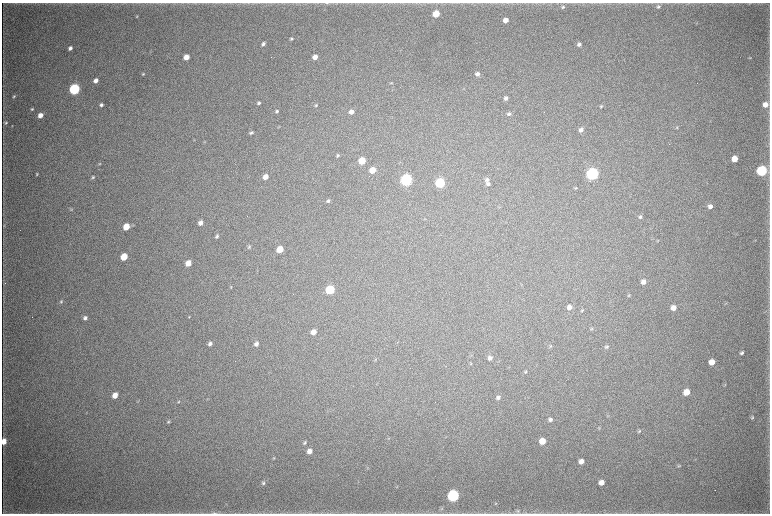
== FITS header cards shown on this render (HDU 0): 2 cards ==
NAXIS1  =                 1536 / length of data axis 1
NAXIS2  =                 1023 / length of data axis 2

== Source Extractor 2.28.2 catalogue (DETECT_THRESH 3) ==
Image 1536 x 1023 px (HDU 0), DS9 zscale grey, zoomed out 1/2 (1 PNG px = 2 x 2 image px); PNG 772 x 516 px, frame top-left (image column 1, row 1022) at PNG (2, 3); no overlay
Background 3770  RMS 35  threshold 104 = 3 sigma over >= 5 px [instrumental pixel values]
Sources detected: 121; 4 cannot appear on this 1/2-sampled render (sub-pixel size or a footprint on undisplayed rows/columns) and are not listed; the other 117 listed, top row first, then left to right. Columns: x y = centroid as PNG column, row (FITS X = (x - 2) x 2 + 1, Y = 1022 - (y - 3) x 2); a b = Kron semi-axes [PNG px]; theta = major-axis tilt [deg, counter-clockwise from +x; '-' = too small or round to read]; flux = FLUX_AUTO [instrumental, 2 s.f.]
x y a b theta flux
327 3 5 3 - 6.7e+03
750 3 5 2 - 5.1e+03
563 7 6 5 - 1.5e+04
658 7 5 4 - 1.4e+04
436 14 5 4 - 1.7e+05
137 16 3 2 - 4.6e+03
505 20 4 4 - 6.6e+04
291 39 4 3 - 1.0e+04
263 44 4 4 - 2.1e+04
579 44 4 4 - 1.9e+04
70 48 4 3 - 2.4e+04
186 57 4 4 - 8.3e+04
315 57 4 4 - 6.1e+04
750 58 4 3 - 5.9e+03
143 74 5 3 - 8.4e+03
477 74 5 4 - 2.8e+04
96 80 4 4 - 4.3e+04
391 83 4 4 - 7.7e+03
74 89 5 5 - 1.2e+06
14 96 5 3 - 8.8e+03
506 98 5 4 - 2.2e+04
259 103 5 4 - 1.3e+04
765 104 5 5 - 5.6e+04
101 105 4 3 - 1.7e+04
316 105 5 3 - 8.7e+03
601 106 4 3 - 7.7e+03
32 109 4 3 - 8.4e+03
277 111 5 4 - 1.3e+04
351 112 5 4 - 3.8e+04
509 114 5 4 - 1.4e+04
40 115 4 4 - 5.8e+04
6 123 6 5 - 1.4e+04
12 126 4 3 - 4.4e+03
279 127 4 2 - 4.0e+03
677 128 5 4 - 8.8e+03
581 130 5 4 - 2.6e+04
251 133 5 3 - 1.3e+04
194 140 3 2 - 3.6e+03
205 142 4 2 - 4.6e+03
338 155 5 4 - 9.8e+03
735 159 5 4 - 1.0e+05
362 161 5 4 - 1.7e+05
100 164 4 3 - 7.2e+03
372 170 5 4 - 1.1e+05
761 171 5 5 - 1.0e+06
37 174 4 3 - 7.4e+03
592 174 5 5 - 2.0e+06
265 177 5 4 - 6.2e+04
93 178 5 3 - 9.8e+03
406 180 5 5 - 1.6e+06
487 180 6 5 - 1.9e+04
440 183 5 5 - 7.1e+05
488 184 5 4 - 1.5e+04
576 188 5 3 - 5.5e+03
328 201 5 4 - 1.5e+04
710 206 5 5 - 3.1e+04
71 210 5 3 - 5.8e+03
640 217 5 4 - 1.4e+04
200 223 4 4 - 3.6e+04
4 225 5 3 - 6.3e+03
126 227 5 4 - 1.4e+05
217 236 4 4 - 1.4e+04
249 247 4 4 - 9.1e+03
280 249 5 4 - 1.3e+05
124 257 5 4 - 1.8e+05
188 263 5 4 - 8.6e+04
643 282 5 5 - 4.0e+04
231 287 4 3 - 5.5e+03
330 290 5 5 - 5.1e+05
629 295 5 4 - 7.2e+03
61 302 5 3 - 9.2e+03
726 303 4 2 - 4.3e+03
569 307 5 5 - 4.3e+04
673 308 5 5 - 5.3e+04
582 310 5 4 - 9.2e+03
189 317 4 3 - 6.1e+03
85 318 5 4 - 2.3e+04
592 329 5 4 - 9.9e+03
313 332 5 4 - 5.8e+04
210 343 4 4 - 2.1e+04
256 344 5 4 - 2.9e+04
550 346 6 3 25 8.8e+03
607 347 6 4 33 1.2e+04
742 353 5 4 - 1.6e+04
490 358 5 5 - 2.5e+04
376 360 4 3 - 5.9e+03
712 362 5 5 - 8.2e+04
471 364 4 3 - 5.3e+03
526 372 5 4 - 7.2e+03
725 385 4 3 - 6.3e+03
686 392 5 5 - 1.0e+05
115 395 5 4 - 7.2e+04
498 397 5 4 - 2.2e+04
138 401 4 2 - 5.1e+03
178 402 4 3 - 5.6e+03
608 415 3 3 - 5.3e+03
752 417 5 4 - 1.2e+04
550 420 5 5 - 2.0e+04
169 421 5 3 - 9.5e+03
599 428 4 3 - 5.9e+03
639 431 5 3 - 8.6e+03
4 441 5 4 - 7.4e+04
542 441 5 5 - 1.0e+05
305 443 5 4 - 1.2e+04
309 451 5 5 - 4.7e+04
274 458 4 4 - 6.9e+03
581 461 5 4 - 4.1e+04
679 466 5 4 - 8.8e+03
601 482 5 4 - 5.3e+04
263 483 6 5 - 1.5e+04
397 486 4 3 - 5.0e+03
715 490 2 1 - 1.6e+03
453 496 6 5 - 1.6e+06
495 503 5 4 - 7.9e+03
442 508 5 3 - 8.5e+03
517 511 7 5 60 1.5e+04
214 513 11 3 -2 1.8e+04
At the frame edge (FLAGS 8, measured only in part): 3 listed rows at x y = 327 3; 4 441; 214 513
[4 sub-pixel or undisplayed-footprint detections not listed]